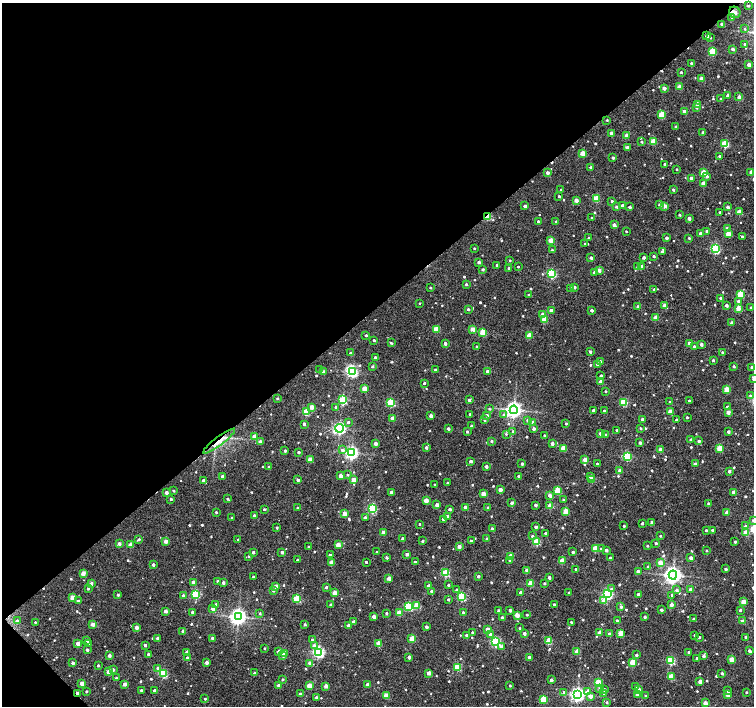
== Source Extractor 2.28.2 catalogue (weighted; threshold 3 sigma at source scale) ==
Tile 5 of 4 x 4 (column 1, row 2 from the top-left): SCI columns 1-1504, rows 2964-4370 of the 6021 x 5992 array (HDU 1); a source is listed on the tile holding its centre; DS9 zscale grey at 2 x 2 block average (1 PNG px = mean of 2 x 2 image px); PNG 756 x 708 px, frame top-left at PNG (2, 3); each listed source drawn as its Kron ellipse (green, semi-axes under 4 px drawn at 4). Shown black and unused: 44% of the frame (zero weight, under 2 of 3 exposures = <1% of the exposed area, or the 3 px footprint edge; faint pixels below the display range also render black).
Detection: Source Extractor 2.28.2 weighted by HDU 2 'WHT'; one run over the whole footprint, this tile lists its part. Background 0.0521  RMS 0.0063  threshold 0.0286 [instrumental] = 3 sigma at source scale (4.5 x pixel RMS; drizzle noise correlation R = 1.50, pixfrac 1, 0.0396/0.0396 arcsec/px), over >= 5 px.
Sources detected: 740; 1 inside a brighter object's white glare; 4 cosmic-ray / hot-pixel residue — neither listed nor drawn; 1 inside a brighter listed object's ellipse — not listed separately; of the other 734, all 500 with FLUX_AUTO >= 1.46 (the completeness limit of this list) listed and drawn (234 fainter detections not listed), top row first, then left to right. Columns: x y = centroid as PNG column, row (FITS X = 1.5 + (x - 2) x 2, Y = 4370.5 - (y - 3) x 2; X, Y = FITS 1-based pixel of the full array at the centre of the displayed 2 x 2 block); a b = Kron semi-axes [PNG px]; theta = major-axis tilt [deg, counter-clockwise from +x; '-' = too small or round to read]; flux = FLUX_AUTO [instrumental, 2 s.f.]
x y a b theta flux
748 6 3 2 - 1.7
735 12 6 5 - 30
732 17 3 3 - 1.9
722 24 2 2 - 6.1
745 29 3 2 - 1.5
707 36 2 2 - 8.1
710 37 2 2 - 1.5
745 44 2 2 - 3.7
733 49 3 2 - 4.2
713 51 3 3 - 46
691 63 3 2 - 1.9
749 65 2 2 - 10
681 72 2 2 - 2.3
701 78 2 2 - 13
680 87 2 2 - 17
664 88 2 2 - 8
728 95 2 2 - 10
739 97 2 2 - 5.3
721 99 2 2 - 1.7
698 104 3 2 - 11
697 108 3 3 - 2
684 111 2 2 - 12
662 115 3 3 - 41
607 120 2 2 - 1.6
676 126 2 2 - 1.5
703 132 2 2 - 4.2
611 133 2 2 - 4.7
626 135 2 2 - 9.1
653 141 3 3 - 29
642 142 3 2 - 2.2
725 144 3 3 - 68
627 147 3 2 - 4.6
583 153 3 2 - 23
720 156 2 2 - 2.6
613 158 2 2 - 2.6
665 164 2 2 - 3.3
591 167 2 2 - 3.2
677 169 2 2 - 1.7
751 172 2 2 - 6.7
547 173 2 2 - 6.6
703 173 3 2 - 26
707 176 3 3 - 4.2
691 178 2 2 - 7.7
703 183 3 2 - 17
561 190 2 2 - 2.7
673 190 2 2 - 2.6
559 196 2 2 - 2.2
596 199 4 3 - 36
576 200 2 2 - 12
612 201 2 2 - 3.8
622 205 2 2 - 4
660 205 3 2 - 3.7
525 206 2 2 - 4.6
665 206 3 2 - 7.7
617 207 2 2 - 3.6
630 207 2 2 - 3.2
728 207 2 2 - 6
720 212 2 2 - 1.5
739 212 3 2 - 16
680 215 2 2 - 1.7
487 216 4 2 - 42
592 218 2 2 - 1.8
689 218 2 2 - 7.4
556 221 3 2 - 1.7
538 222 2 2 - 3.5
614 225 2 2 - 7.1
727 229 3 2 - 7.9
626 231 2 2 - 1.5
707 231 2 2 - 3.8
700 233 2 2 - 5.6
728 234 3 2 - 19
742 237 2 2 - 2.4
589 238 2 2 - 2.6
666 238 2 2 - 5.1
689 238 2 2 - 1.6
550 240 3 2 - 20
585 244 2 2 - 2
474 248 2 2 - 1.6
715 249 3 3 - 140
552 250 3 2 - 2
662 252 3 2 - 4.7
654 256 2 2 - 3.1
644 257 2 2 - 3.7
591 258 2 2 - 4.7
510 260 2 2 - 1.6
479 262 2 2 - 5.2
497 265 2 2 - 1.6
642 266 2 2 - 4.7
518 267 2 2 - 1.5
638 267 3 2 - 8.1
509 268 2 2 - 2.5
483 269 2 2 - 2.5
599 270 2 2 - 11
594 272 3 2 - 4.1
552 274 3 3 - 110
466 284 2 2 - 2.8
575 287 3 2 - 2.1
430 288 2 2 - 1.9
571 289 3 3 - 3.5
654 289 3 3 - 1.9
740 294 3 3 - 46
529 295 2 2 - 1.5
721 298 3 2 - 3.5
738 301 3 3 - 3.4
420 303 2 2 - 1.6
726 305 2 2 - 4.2
664 306 3 2 - 13
638 307 2 2 - 6.4
751 307 2 2 - 1.6
738 308 3 2 - 20
468 309 2 2 - 2.4
551 310 2 2 - 8.4
592 310 2 2 - 4.6
542 315 3 2 - 15
656 317 3 2 - 21
545 319 3 2 - 25
732 323 2 2 - 4.7
436 329 3 3 - 26
473 329 2 2 - 14
483 332 4 3 - 37
366 335 2 2 - 2.2
529 335 3 2 - 22
374 340 2 2 - 3
391 343 3 2 - 1.6
445 343 2 2 - 5.8
689 343 2 2 - 6.7
701 344 2 2 - 5.9
694 346 2 2 - 2.6
477 347 3 2 - 4.1
590 352 2 2 - 3.5
722 352 2 2 - 2.4
350 353 2 2 - 1.7
375 358 2 2 - 4.6
713 360 2 2 - 2.5
600 362 2 2 - 7.3
597 365 3 3 - 1.8
734 366 2 2 - 2.3
372 367 2 2 - 2.6
752 367 2 2 - 4.2
320 370 2 2 - 1.8
435 370 2 2 - 3.1
487 371 2 2 - 4.7
323 372 2 2 - 10
352 372 3 3 - 160
601 375 2 2 - 1.5
753 379 3 3 - 2
601 382 2 2 - 13
424 383 2 2 - 3.4
364 389 3 2 - 23
727 389 3 2 - 29
605 391 2 2 - 1.5
750 395 3 3 - 1.7
277 398 2 2 - 2.5
343 400 3 3 - 97
469 400 3 2 - 4.8
689 401 2 2 - 2.9
623 402 3 3 - 56
670 402 2 2 - 2
391 403 3 3 - 79
312 407 2 2 - 14
336 407 2 2 - 3.4
727 407 2 2 - 2.7
489 409 3 3 - 1.5
514 410 4 4 - 630
593 410 2 2 - 5.2
604 411 2 2 - 3
670 411 2 2 - 12
306 412 3 3 - 48
728 412 2 2 - 10
470 414 2 2 - 3.2
504 415 3 3 - 5
431 416 2 2 - 9.9
487 416 3 2 - 4.9
687 417 2 2 - 1.9
392 418 2 2 - 11
642 419 2 2 - 5
485 420 3 2 - 1.9
527 420 3 3 - 2.1
676 420 2 2 - 4.4
348 422 2 2 - 2.9
532 422 2 2 - 2.1
304 424 3 2 - 3.6
566 424 2 2 - 2
472 426 2 2 - 3.9
340 428 4 4 - 270
641 428 2 2 - 2.3
448 429 2 2 - 3.9
534 429 2 2 - 4.6
467 431 3 2 - 2.5
513 431 3 3 - 2.6
617 431 2 2 - 4.2
728 432 2 2 - 4.2
601 433 2 2 - 7.8
506 434 3 3 - 1.5
605 434 2 2 - 1.5
544 435 2 2 - 1.5
254 436 2 2 - 12
690 440 2 2 - 2.4
219 441 20 4 37 15
492 441 2 2 - 2.7
699 441 2 2 - 3.7
260 442 2 2 - 8.9
640 443 2 2 - 3.6
375 444 2 2 - 7.9
552 444 2 2 - 7
426 447 3 2 - 3.4
563 448 3 2 - 19
719 448 3 3 - 28
661 449 2 2 - 13
342 450 4 3 - 3.3
285 451 2 2 - 3.3
299 452 2 2 - 3.2
352 453 4 3 - 330
627 456 3 3 - 88
310 459 2 2 - 18
585 460 3 2 - 18
471 461 2 2 - 4.8
597 463 2 2 - 1.5
522 464 2 2 - 3.7
695 464 2 2 - 8.2
269 467 3 2 - 2.2
486 467 2 2 - 4.8
620 470 2 2 - 8.5
729 471 2 2 - 5.6
348 475 3 2 - 1.5
223 476 3 2 - 4.6
341 476 2 2 - 11
519 476 2 2 - 3.5
590 476 3 2 - 4.2
592 479 3 2 - 17
203 480 2 2 - 5.9
298 480 2 2 - 3.6
354 480 2 2 - 15
448 483 2 2 - 2.9
435 484 2 2 - 1.6
500 490 2 2 - 10
557 490 3 3 - 29
174 491 2 2 - 1.6
392 492 2 2 - 9.8
734 492 2 2 - 13
166 493 2 2 - 7.1
483 494 3 2 - 17
550 495 2 2 - 11
171 499 2 2 - 2.3
227 499 3 2 - 1.9
426 500 3 2 - 19
563 500 3 2 - 1.5
512 503 2 2 - 4
709 504 2 2 - 3.6
437 505 2 2 - 8.8
535 505 2 2 - 5.5
550 506 3 3 - 24
465 507 2 2 - 7
297 508 2 2 - 1.6
372 508 3 3 - 110
488 508 2 2 - 5.6
264 509 2 2 - 2.1
450 509 2 2 - 3.9
566 511 3 3 - 30
216 512 2 2 - 1.9
727 512 2 2 - 11
344 514 2 2 - 14
254 515 2 2 - 3.4
448 516 2 2 - 9.3
232 518 2 2 - 2
365 518 3 2 - 4.2
443 519 3 2 - 3.1
753 520 3 3 - 2.2
652 522 2 2 - 6.4
642 523 2 2 - 3.1
420 524 2 2 - 1.8
624 526 2 2 - 2.4
745 526 3 3 - 2.4
536 527 2 2 - 3.9
277 528 2 2 - 2.1
492 529 2 2 - 7.3
706 530 2 2 - 2.2
712 530 2 2 - 1.7
384 533 2 2 - 18
545 533 2 2 - 2.5
746 533 3 3 - 28
532 536 2 2 - 2.1
660 536 3 2 - 1.6
139 539 4 2 - 2.4
402 539 2 2 - 4.3
487 539 2 2 - 5.8
238 540 2 2 - 2.5
166 541 2 2 - 11
423 541 2 2 - 2
471 541 2 2 - 4.5
537 542 3 3 - 51
735 542 2 2 - 2.3
656 543 2 2 - 2.2
119 544 3 2 - 6
131 545 3 2 - 20
338 545 2 2 - 15
459 546 2 2 - 10
647 546 2 2 - 1.6
309 547 2 2 - 2.7
595 549 3 3 - 40
601 549 3 3 - 3.1
606 550 2 2 - 5.7
706 550 2 2 - 1.5
253 552 2 2 - 4.6
282 552 2 2 - 5.3
377 552 2 2 - 2.1
573 552 2 2 - 2.9
407 554 2 2 - 6.9
330 555 3 2 - 2.6
249 556 2 2 - 2
510 556 2 2 - 19
387 558 2 2 - 3
610 558 2 2 - 2.9
691 558 2 2 - 5.8
297 560 2 2 - 2.6
510 560 2 2 - 2.4
562 561 3 2 - 22
332 562 2 2 - 10
366 562 2 2 - 2.8
415 562 2 2 - 2.2
660 562 3 2 - 17
153 565 2 2 - 5.5
648 567 2 2 - 3.4
576 569 2 2 - 2.6
726 569 2 2 - 3.4
527 570 2 2 - 9.7
638 571 2 2 - 6.2
83 573 2 2 - 15
446 573 3 3 - 69
673 575 4 4 - 660
478 576 2 2 - 3.2
253 577 2 2 - 2.5
389 578 2 2 - 11
549 578 2 2 - 5.9
218 581 2 2 - 2.1
193 582 2 2 - 8.4
223 583 2 2 - 4.5
544 583 2 2 - 2
91 584 3 3 - 5.5
530 584 3 2 - 26
448 585 2 2 - 1.9
276 586 2 2 - 9.6
429 586 2 2 - 7.1
326 587 2 2 - 3.9
88 589 2 2 - 1.9
612 589 4 3 - 3.4
273 590 3 2 - 3.3
457 590 3 3 - 2.2
677 590 3 3 - 3.8
690 590 2 2 - 7.5
431 591 2 2 - 3.2
520 592 2 2 - 3.7
335 593 3 2 - 18
569 593 2 2 - 2.1
196 594 3 3 - 94
607 594 3 3 - 180
638 594 2 2 - 7.8
118 595 2 2 - 2.3
183 595 2 2 - 3.5
672 595 3 3 - 2.6
462 597 3 3 - 80
72 598 2 2 - 16
297 599 3 3 - 58
448 599 2 2 - 2.7
78 601 2 2 - 4.2
604 601 3 3 - 23
744 602 2 2 - 18
554 604 2 2 - 2.7
216 605 2 2 - 10
331 605 2 2 - 3.2
417 605 3 3 - 28
672 605 3 2 - 7.8
409 606 3 3 - 83
621 607 3 3 - 3.2
213 609 2 2 - 8.8
510 610 2 2 - 3.5
661 610 2 2 - 3.1
740 610 2 2 - 2.8
165 611 2 2 - 9.1
499 611 2 2 - 5
193 612 2 2 - 4.3
260 613 3 2 - 1.9
387 613 2 2 - 2.3
399 613 3 3 - 25
463 613 2 2 - 3.7
517 615 3 2 - 17
527 615 2 2 - 2.5
238 617 4 4 - 580
374 617 2 2 - 8
645 617 2 2 - 2.7
502 618 2 2 - 5.3
694 619 2 2 - 3.4
617 620 2 2 - 2
17 621 3 3 - 4.2
742 621 2 2 - 10
35 622 2 2 - 1.6
353 622 3 2 - 6.4
571 622 2 2 - 1.7
93 624 2 2 - 10
305 624 3 2 - 2.3
349 625 2 2 - 8.2
136 627 2 2 - 8.6
427 627 2 2 - 4.6
520 628 2 2 - 1.5
487 629 2 2 - 11
183 631 2 2 - 7.4
472 632 2 2 - 2.1
524 633 2 2 - 5.6
600 633 2 2 - 15
620 633 3 2 - 21
490 634 3 3 - 5.4
609 634 2 2 - 5.4
466 635 2 2 - 3.3
695 635 2 2 - 2.4
699 637 2 2 - 2.4
746 637 2 2 - 2.6
158 638 2 2 - 7.5
212 638 2 2 - 3.1
412 639 3 3 - 26
87 640 3 2 - 3.9
312 640 2 2 - 2.8
549 641 3 3 - 34
496 642 3 3 - 150
78 643 2 2 - 11
88 644 2 2 - 6.7
379 644 3 3 - 26
145 645 2 2 - 4
314 646 3 3 - 7.5
502 646 4 3 - 4.8
265 649 2 2 - 1.5
87 650 2 2 - 4.6
577 651 3 2 - 21
750 651 4 2 - 4.7
187 652 3 2 - 7.9
279 652 3 2 - 10
318 652 3 3 - 230
689 652 2 2 - 3.4
284 653 3 3 - 18
148 654 2 2 - 2.3
109 655 2 2 - 6.4
636 655 2 2 - 2.8
283 656 3 2 - 4
704 656 3 2 - 4.3
409 657 2 2 - 6.8
529 657 2 2 - 8.3
187 658 2 2 - 4.2
697 658 2 2 - 3.8
732 659 3 3 - 21
671 661 3 3 - 79
207 662 3 2 - 5.5
633 662 3 3 - 29
73 663 2 2 - 3.7
310 663 2 2 - 8.1
98 665 2 2 - 2.3
458 667 3 3 - 54
158 668 3 2 - 8.7
113 670 3 2 - 3.8
108 672 2 2 - 13
255 673 2 2 - 4.2
429 673 2 2 - 13
722 673 2 2 - 3.1
163 674 3 3 - 82
671 677 3 3 - 33
116 678 2 2 - 1.6
283 679 2 2 - 1.8
551 680 2 2 - 5.8
700 681 2 2 - 8.6
82 683 2 2 - 14
598 683 3 3 - 44
125 684 2 2 - 7.7
368 684 2 2 - 8.3
279 685 2 2 - 7.7
510 685 2 2 - 1.8
309 686 3 2 - 19
326 686 2 2 - 13
636 687 2 2 - 4.6
600 689 3 3 - 2.9
141 690 2 2 - 2.1
155 690 2 2 - 4.5
604 690 2 2 - 3.6
638 690 3 2 - 13
86 691 2 2 - 2
728 691 3 2 - 2.9
564 692 3 3 - 2.8
588 692 3 3 - 21
746 692 2 2 - 1.5
78 693 3 2 - 10
603 693 3 3 - 1.7
300 694 2 2 - 3.8
577 694 4 4 - 410
728 694 3 2 - 18
386 695 3 2 - 24
637 695 2 2 - 11
590 696 3 3 - 6.8
645 696 2 2 - 1.5
316 697 3 2 - 2.3
205 699 2 2 - 1.6
543 699 3 3 - 40
607 702 3 2 - 1.8
705 703 3 2 - 12
Overlapping masked pixels (flux is a lower limit): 4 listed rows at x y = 735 12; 487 216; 219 441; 78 693
Isophote crosses this tile's border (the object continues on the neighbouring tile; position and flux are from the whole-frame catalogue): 2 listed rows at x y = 753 379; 753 520